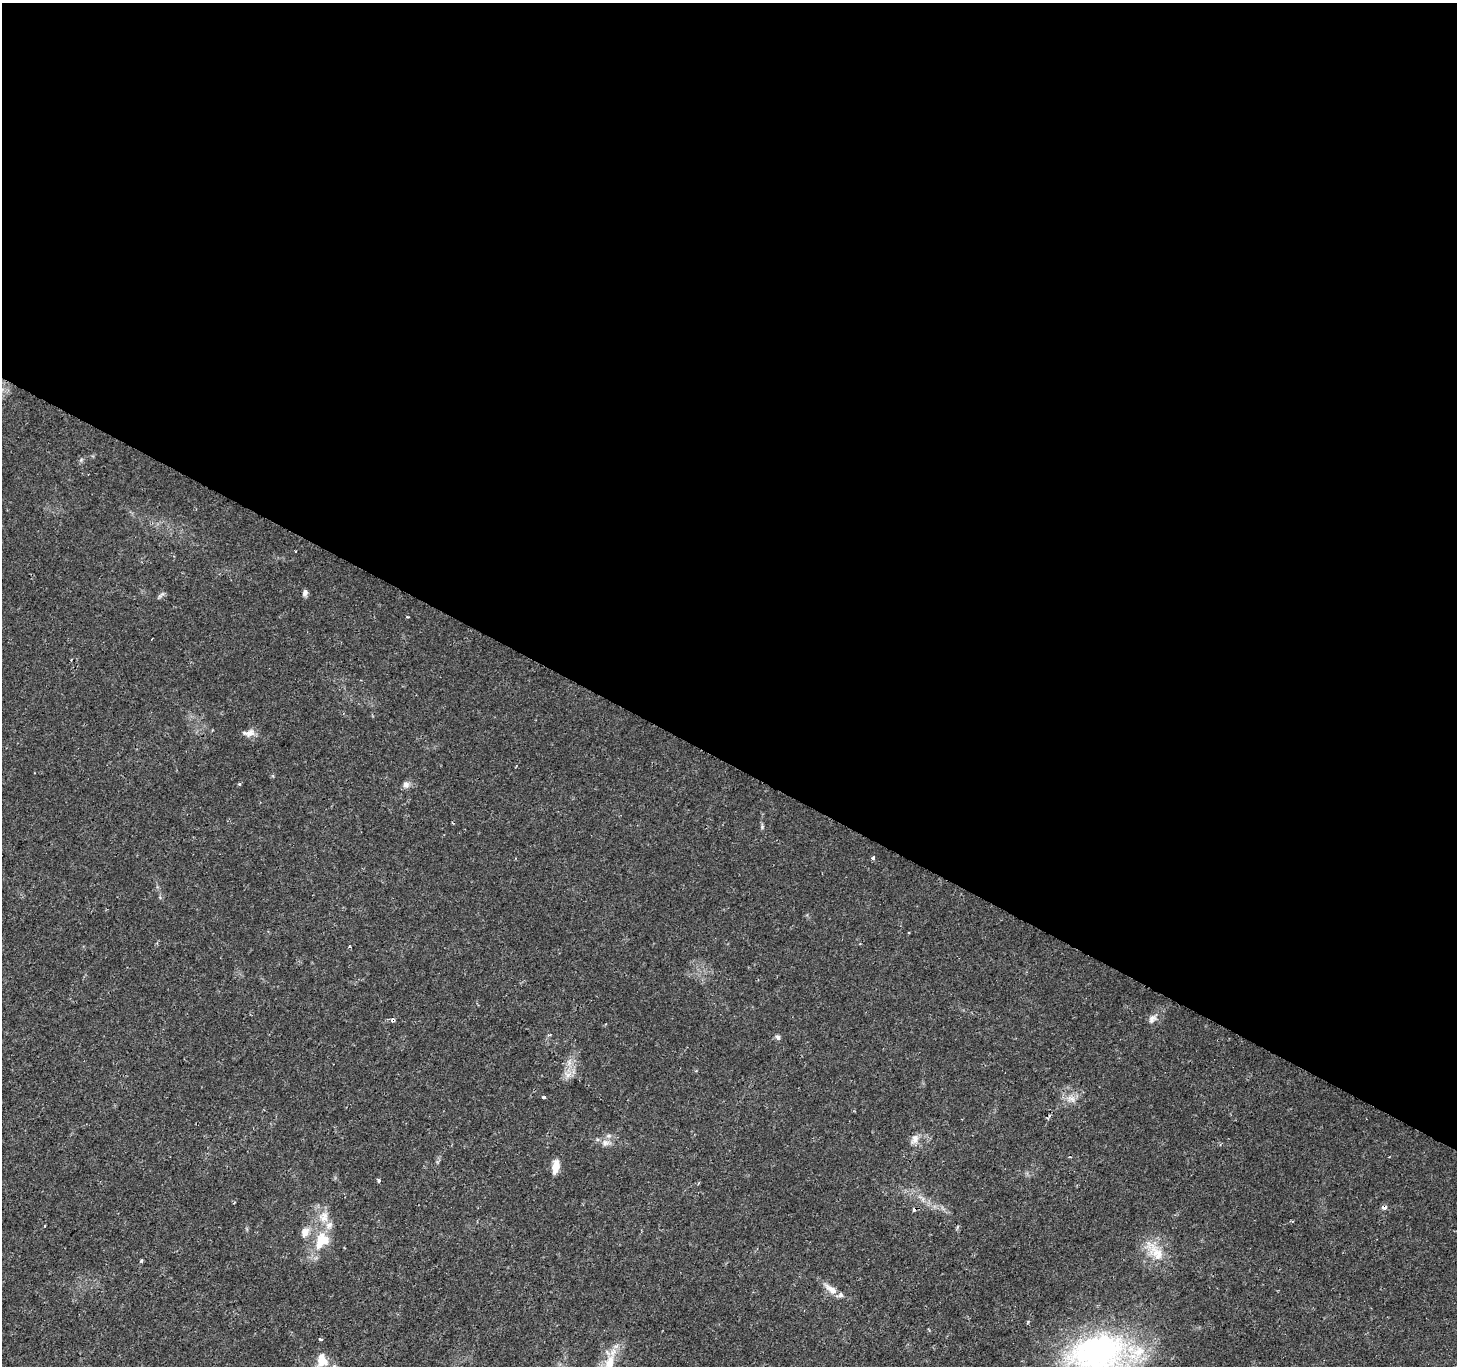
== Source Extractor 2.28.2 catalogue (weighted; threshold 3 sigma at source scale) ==
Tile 3 of 4 x 4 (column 3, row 1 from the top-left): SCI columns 2910-4364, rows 4285-5648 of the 5824 x 5908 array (HDU 1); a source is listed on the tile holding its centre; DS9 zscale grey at full resolution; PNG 1459 x 1368 px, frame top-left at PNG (2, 3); no overlay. Shown black and unused: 56% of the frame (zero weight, under 2 of 3 exposures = <1% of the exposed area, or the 3 px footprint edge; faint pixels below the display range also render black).
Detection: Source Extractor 2.28.2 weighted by HDU 2 'WHT'; one run over the whole footprint, this tile lists its part. Background 0.0109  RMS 0.0027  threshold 0.0119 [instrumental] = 3 sigma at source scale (4.5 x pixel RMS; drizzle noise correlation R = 1.50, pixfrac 1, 0.0396/0.0396 arcsec/px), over >= 5 px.
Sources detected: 36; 3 cosmic-ray / hot-pixel residue — not listed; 4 inside a brighter listed object's ellipse — not listed separately; the other 29 listed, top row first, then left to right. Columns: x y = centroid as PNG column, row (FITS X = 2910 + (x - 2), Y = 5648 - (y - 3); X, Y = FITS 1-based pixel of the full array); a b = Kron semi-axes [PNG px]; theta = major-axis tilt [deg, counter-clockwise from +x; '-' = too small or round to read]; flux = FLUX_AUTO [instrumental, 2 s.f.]
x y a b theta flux
296 551 2 2 - 0.28
305 593 8 6 85 0.88
161 595 11 4 41 0.58
407 617 4 3 - 0.29
250 733 14 9 25 1.8
406 784 9 8 - 1.2
762 827 7 5 80 0.43
873 858 3 3 - 0.69
350 946 5 3 - 0.29
1152 1019 12 9 50 1.4
393 1020 5 5 - 0.65
550 1034 4 3 - 0.28
778 1037 7 6 - 0.65
567 1075 10 7 -25 1.6
544 1097 3 3 - 8
1071 1099 13 9 -29 2.1
915 1139 14 8 55 1.8
606 1143 12 8 -9 1.6
555 1166 16 8 80 2.9
378 1180 4 4 - 0.67
324 1217 17 14 -83 3.9
321 1239 20 19 - 7.3
1156 1252 31 17 -50 6.9
141 1261 5 3 - 0.31
831 1289 23 8 -38 2.7
320 1339 5 3 - 0.41
1097 1353 80 51 10 68
322 1360 20 16 -80 4.1
609 1366 33 10 82 6.3
Overlapping masked pixels (flux is a lower limit): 1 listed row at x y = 393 1020
Isophote crosses this tile's border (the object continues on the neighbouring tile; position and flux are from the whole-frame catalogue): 2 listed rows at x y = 1097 1353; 609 1366